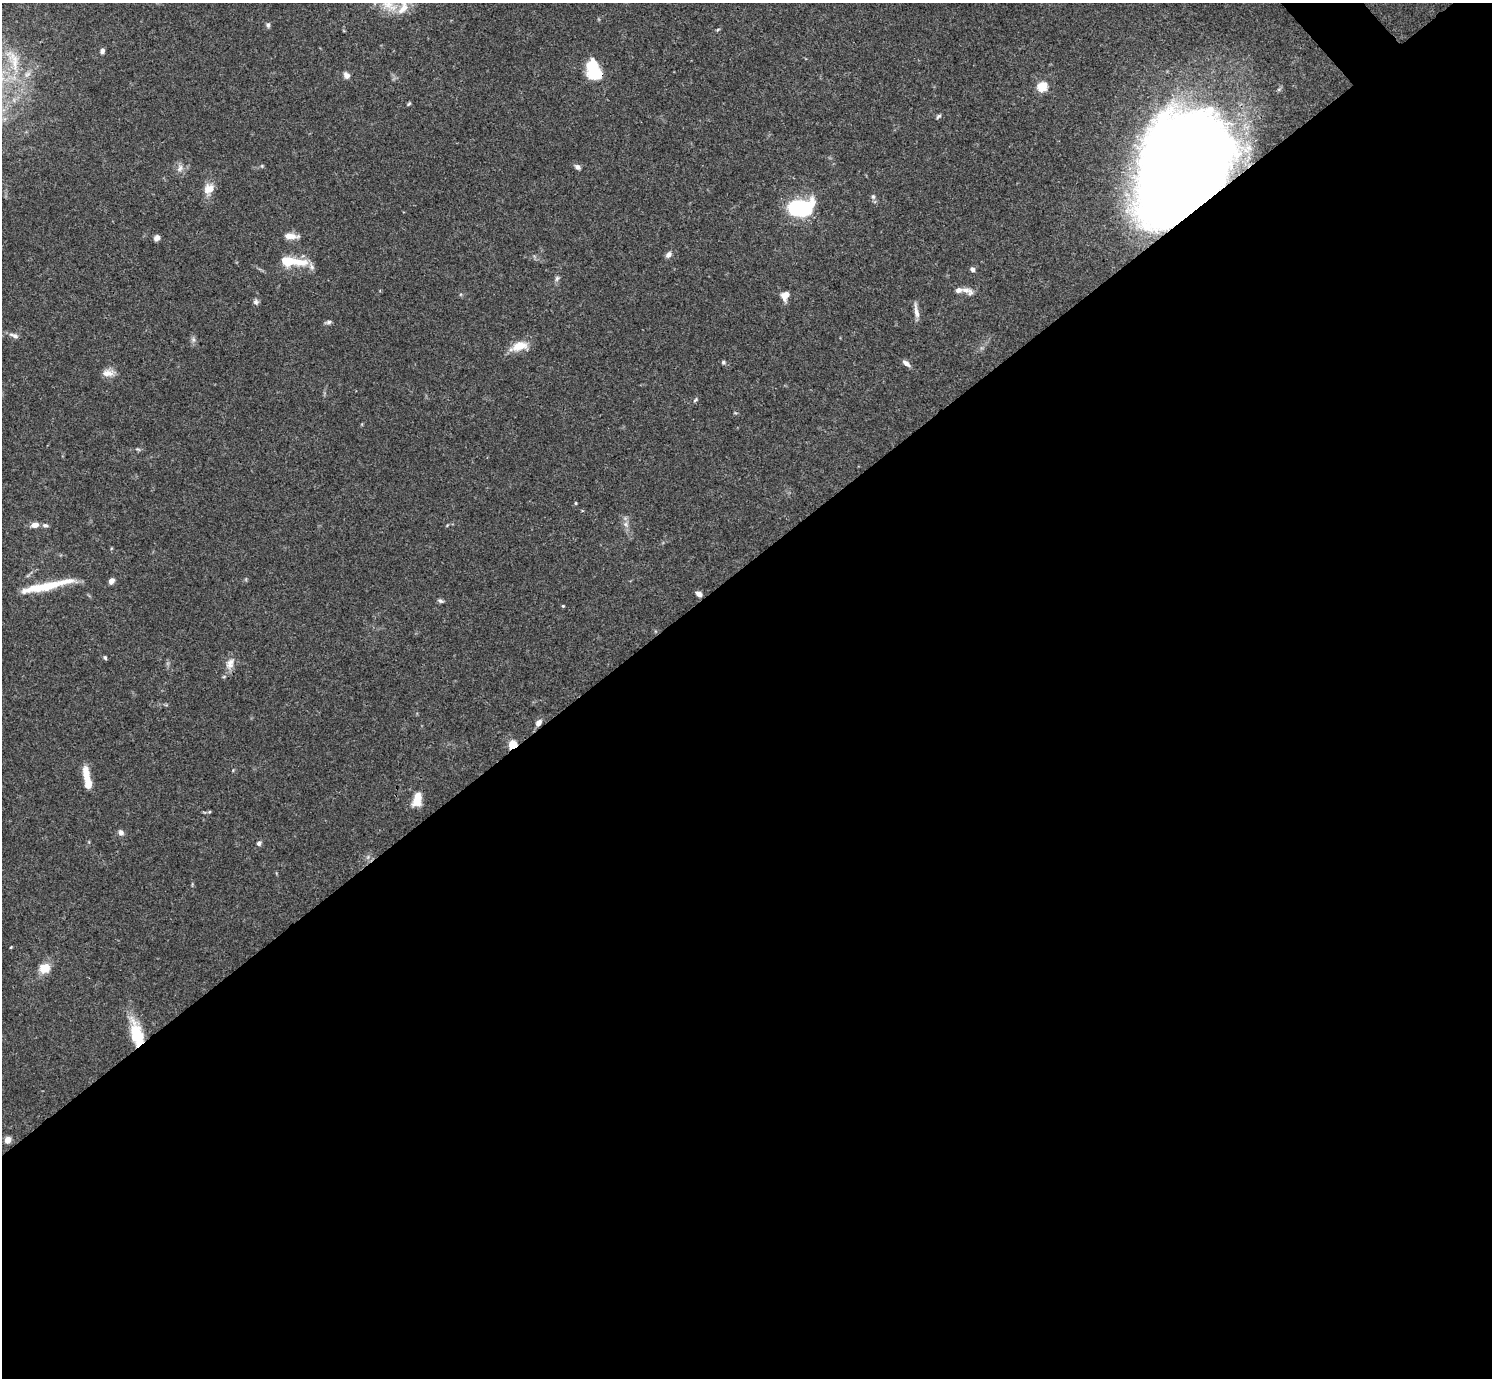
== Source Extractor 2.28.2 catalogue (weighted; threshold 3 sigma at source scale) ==
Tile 15 of 4 x 4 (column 3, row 4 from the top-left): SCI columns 2981-4470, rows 159-1534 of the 5963 x 5959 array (HDU 1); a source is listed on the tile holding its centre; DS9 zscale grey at full resolution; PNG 1494 x 1380 px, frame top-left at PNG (2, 3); no overlay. Shown black and unused: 59% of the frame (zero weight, under 3 of 4 exposures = <1% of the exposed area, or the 3 px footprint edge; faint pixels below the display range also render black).
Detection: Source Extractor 2.28.2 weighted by HDU 2 'WHT'; one run over the whole footprint, this tile lists its part. Background 0.0711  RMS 0.0032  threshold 0.0143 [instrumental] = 3 sigma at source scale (4.5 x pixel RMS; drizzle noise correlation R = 1.50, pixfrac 1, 0.05/0.05 arcsec/px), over >= 5 px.
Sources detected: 60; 1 inside a brighter object's white glare — not listed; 4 inside a brighter listed object's ellipse — not listed separately; the other 55 listed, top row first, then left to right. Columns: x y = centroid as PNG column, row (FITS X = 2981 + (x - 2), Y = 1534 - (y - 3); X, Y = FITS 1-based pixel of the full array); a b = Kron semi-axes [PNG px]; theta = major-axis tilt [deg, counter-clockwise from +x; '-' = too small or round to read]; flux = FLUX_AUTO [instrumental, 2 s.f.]
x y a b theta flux
268 25 7 6 - 0.71
718 29 6 3 20 0.36
102 51 6 5 - 1.1
593 67 18 10 80 13
346 75 9 7 -60 1.3
1042 87 5 5 - 21
409 104 6 4 24 0.42
938 117 8 4 47 0.58
1184 166 84 64 61 730
577 167 8 5 -34 1.1
180 168 11 5 71 1.2
209 189 15 13 52 3.6
873 197 6 5 - 0.69
799 208 16 10 4 48
291 236 18 7 -3 2.9
157 238 6 6 - 1.3
668 254 9 6 46 1.2
299 262 26 10 -7 6.7
972 269 5 5 - 1
557 278 8 6 72 0.81
966 290 13 8 -6 2.3
785 296 10 7 71 3.1
256 302 7 7 - 0.87
916 311 21 5 -81 2
329 322 7 5 3 0.77
14 335 14 5 -20 1.4
193 339 8 5 -79 0.86
519 346 23 10 18 5.1
723 362 6 6 - 0.58
906 363 11 5 -36 1.4
108 373 16 8 -1 2.6
695 400 6 4 45 0.47
138 449 7 4 -19 0.47
575 503 5 3 - 0.31
626 524 8 6 -37 1.1
35 525 9 6 9 2.1
45 525 7 5 -11 0.84
111 581 7 6 - 1.5
50 585 54 9 14 12
699 594 7 5 -37 1.4
440 601 8 5 -24 0.69
563 606 4 3 - 0.37
105 657 5 4 - 0.52
230 664 18 10 66 2.8
539 723 9 6 56 1.6
512 745 7 6 - 6.1
86 775 19 7 -82 5.2
417 799 14 8 74 5.9
209 812 5 4 - 0.4
121 833 7 6 - 1.3
259 843 6 5 - 0.89
11 947 4 3 - 0.27
44 968 11 9 14 5.3
137 1034 32 13 -75 12
8 1140 5 4 - 5
Overlapping masked pixels (flux is a lower limit): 4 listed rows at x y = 1184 166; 539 723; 512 745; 137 1034